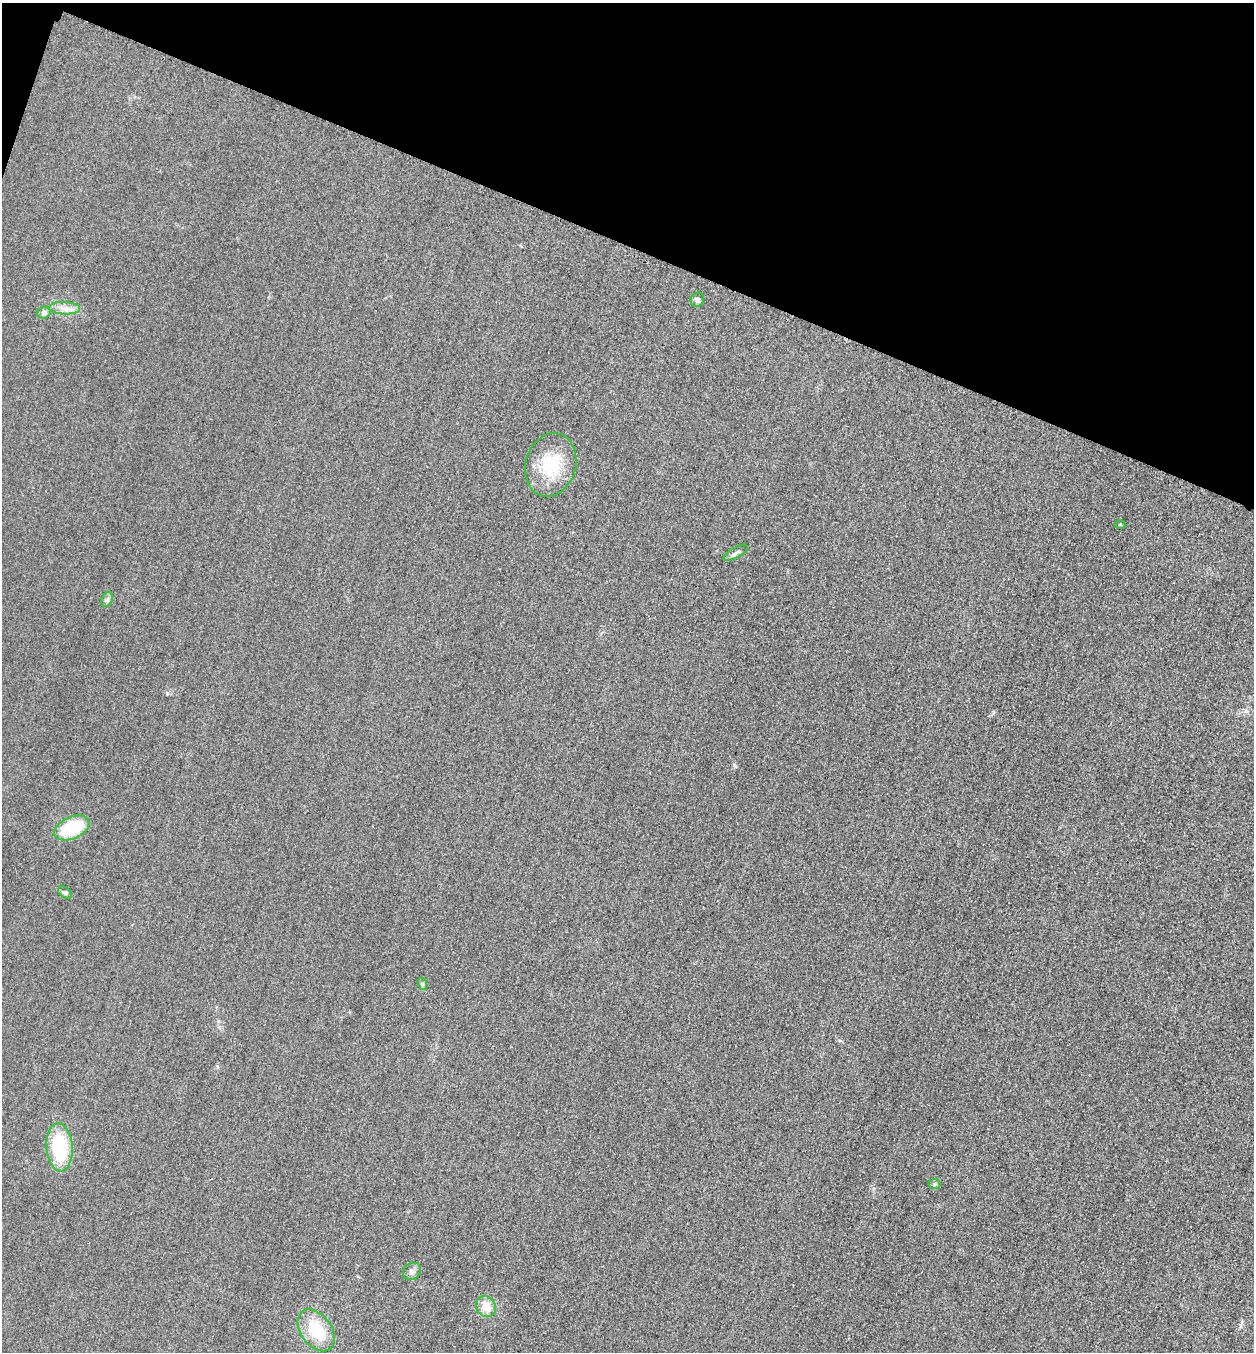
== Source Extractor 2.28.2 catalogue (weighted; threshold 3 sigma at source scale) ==
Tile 2 of 4 x 4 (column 2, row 1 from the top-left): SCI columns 1416-2667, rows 4076-5425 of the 5463 x 5449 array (HDU 1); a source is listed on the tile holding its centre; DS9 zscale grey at full resolution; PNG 1256 x 1354 px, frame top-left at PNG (2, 3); each listed source drawn as its Kron ellipse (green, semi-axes under 4 px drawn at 4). Shown black and unused: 18% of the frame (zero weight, under 3 of 4 exposures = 3% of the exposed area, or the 3 px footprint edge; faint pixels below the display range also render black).
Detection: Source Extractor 2.28.2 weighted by HDU 2 'WHT'; one run over the whole footprint, this tile lists its part. Background 0.0772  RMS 0.017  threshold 0.0761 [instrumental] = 3 sigma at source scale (4.5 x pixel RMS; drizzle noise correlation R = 1.50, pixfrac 1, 0.05/0.05 arcsec/px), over >= 5 px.
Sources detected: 15; all 15 listed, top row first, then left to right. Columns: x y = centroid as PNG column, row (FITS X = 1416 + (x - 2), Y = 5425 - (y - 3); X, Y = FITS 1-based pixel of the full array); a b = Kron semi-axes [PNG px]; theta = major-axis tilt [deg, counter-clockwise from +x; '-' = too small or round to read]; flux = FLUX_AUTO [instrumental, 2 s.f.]
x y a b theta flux
697 300 7 6 - 4.1
65 308 15 6 -3 12
44 313 7 6 - 5.3
551 465 32 25 74 79
1120 524 5 3 - 1.7
736 553 13 5 29 5.3
107 599 8 5 62 3.9
72 828 19 11 23 82
65 893 7 5 -35 3.4
423 984 6 4 -71 2.6
60 1147 24 13 -86 100
934 1184 6 5 - 2.6
412 1271 9 8 - 6.6
486 1306 11 9 -49 24
316 1330 23 15 -53 66
Unlisted compact peaks at least as high as the median listed source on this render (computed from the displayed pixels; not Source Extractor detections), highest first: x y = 734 765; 167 693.